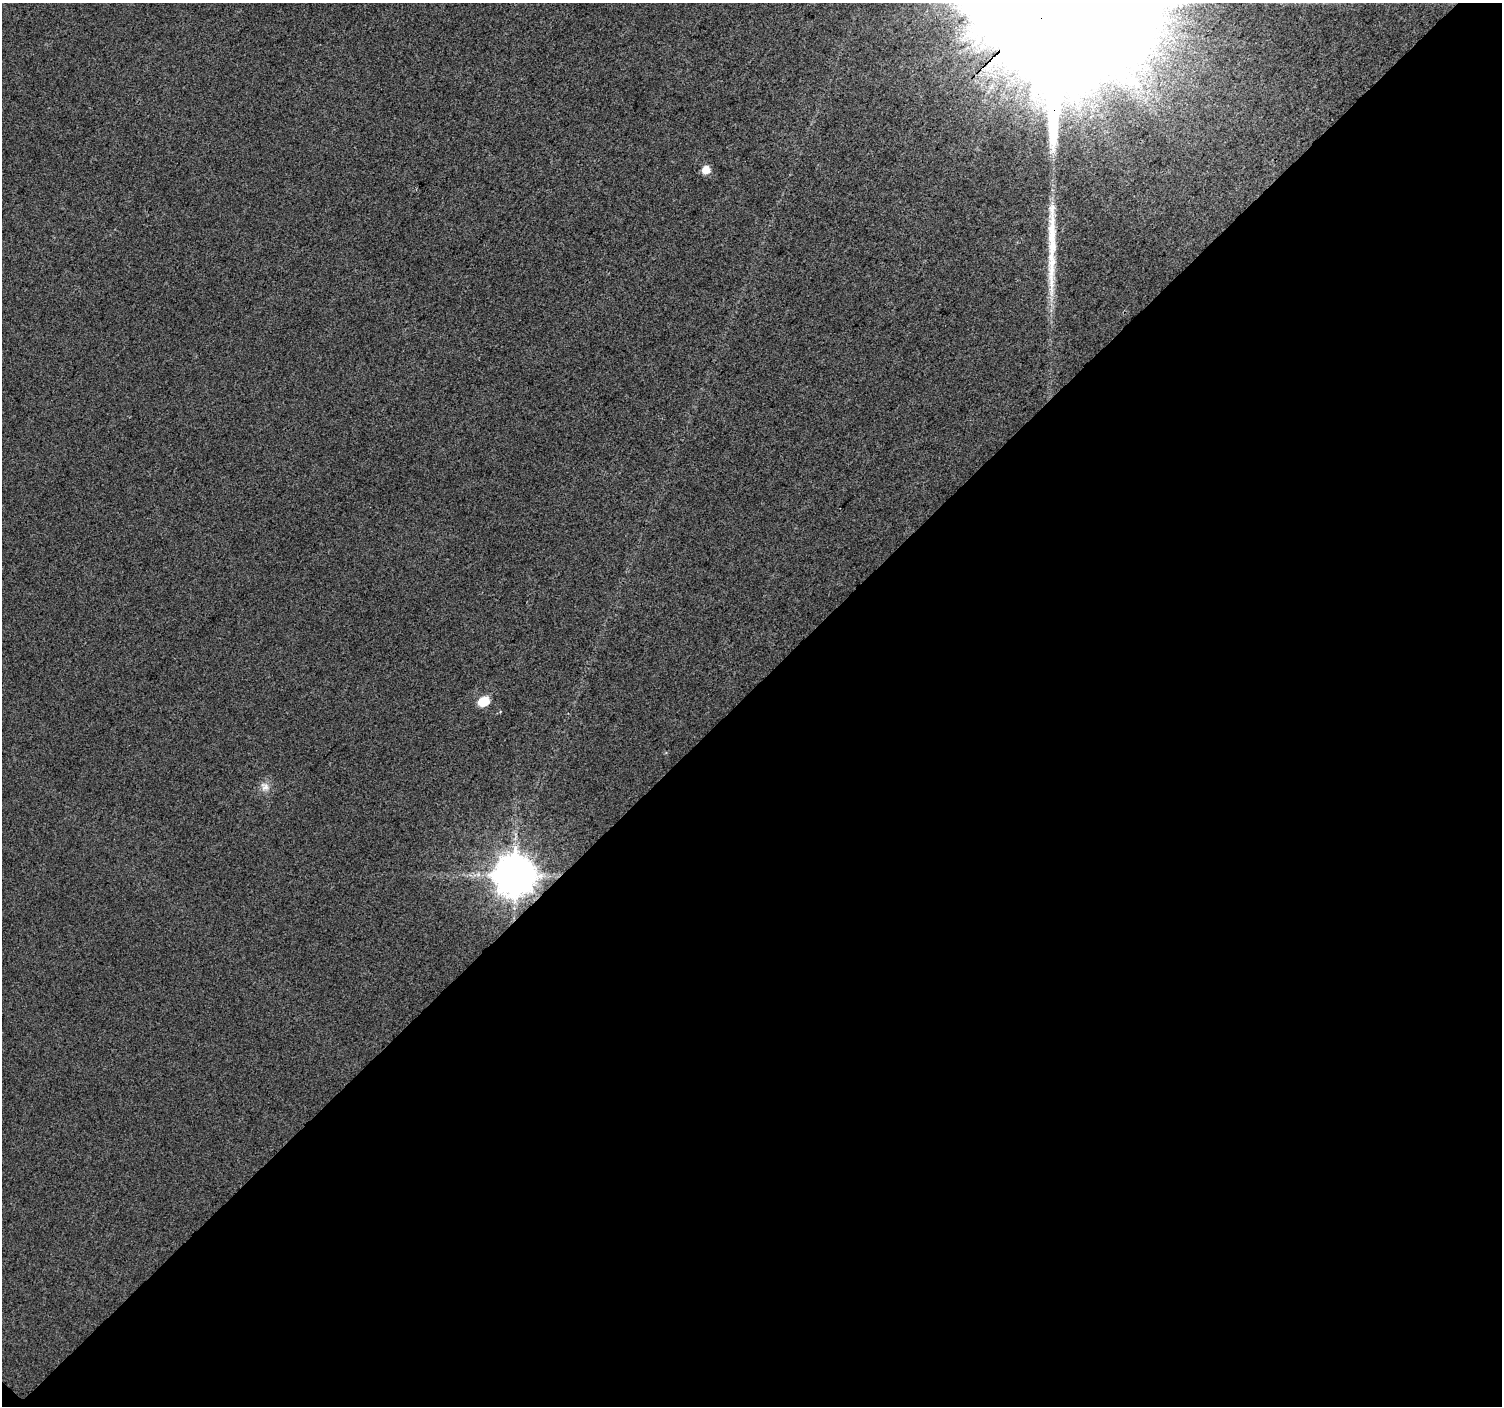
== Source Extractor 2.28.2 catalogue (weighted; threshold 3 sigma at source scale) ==
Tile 4 of 2 x 2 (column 2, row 2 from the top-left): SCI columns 1501-3000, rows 88-1491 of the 3002 x 3001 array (HDU 1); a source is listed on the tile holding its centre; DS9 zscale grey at full resolution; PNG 1504 x 1408 px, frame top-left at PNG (2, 3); no overlay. Shown black and unused: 51% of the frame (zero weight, under 3 of 4 exposures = <1% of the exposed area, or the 3 px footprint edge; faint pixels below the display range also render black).
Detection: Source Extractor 2.28.2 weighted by HDU 2 'WHT'; one run over the whole footprint, this tile lists its part. Background 0.0349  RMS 0.011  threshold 0.0495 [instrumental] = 3 sigma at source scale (4.5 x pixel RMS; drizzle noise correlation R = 1.50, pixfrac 1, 0.0396/0.0396 arcsec/px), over >= 5 px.
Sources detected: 5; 1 long thin detection or spike segment (spike, bleed or trail) — not listed; the other 4 listed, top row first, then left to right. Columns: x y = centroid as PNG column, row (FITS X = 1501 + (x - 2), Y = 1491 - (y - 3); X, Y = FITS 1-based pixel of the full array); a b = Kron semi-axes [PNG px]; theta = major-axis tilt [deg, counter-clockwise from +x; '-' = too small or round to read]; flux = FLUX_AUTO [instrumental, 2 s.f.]
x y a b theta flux
706 170 6 6 - 17
483 701 8 6 25 41
265 787 14 11 -45 8.4
515 876 12 11 - 3500
Overlapping masked pixels (flux is a lower limit): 1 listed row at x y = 515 876